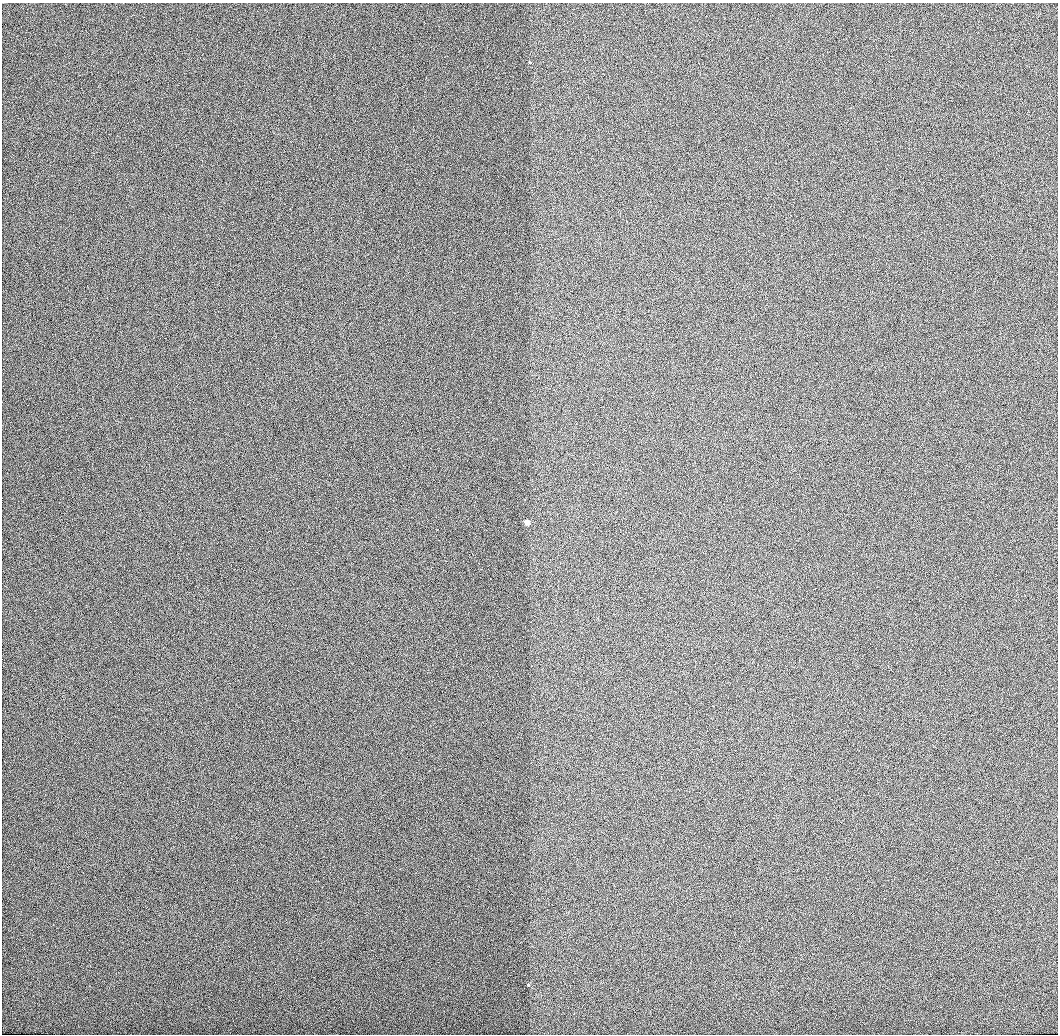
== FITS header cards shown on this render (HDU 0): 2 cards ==
NAXIS1  =                 1056 / Length of Axis 1 (Serial)
NAXIS2  =                 1032 / Length of Axis 2 (Parallel)

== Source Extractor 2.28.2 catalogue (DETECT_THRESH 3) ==
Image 1056 x 1032 px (HDU 0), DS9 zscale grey, 1 PNG px = 1 image px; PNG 1060 x 1036 px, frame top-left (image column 1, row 1032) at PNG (2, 3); no overlay
Background 507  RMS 3.1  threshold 9.21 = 3 sigma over >= 5 px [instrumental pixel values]
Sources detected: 3; all 3 listed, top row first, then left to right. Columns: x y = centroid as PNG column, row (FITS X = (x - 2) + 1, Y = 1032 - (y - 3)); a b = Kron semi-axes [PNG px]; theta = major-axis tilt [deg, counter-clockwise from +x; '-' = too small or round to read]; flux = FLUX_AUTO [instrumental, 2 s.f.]
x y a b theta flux
529 63 3 3 - 520
527 523 3 3 - 12000
528 985 3 3 - 810